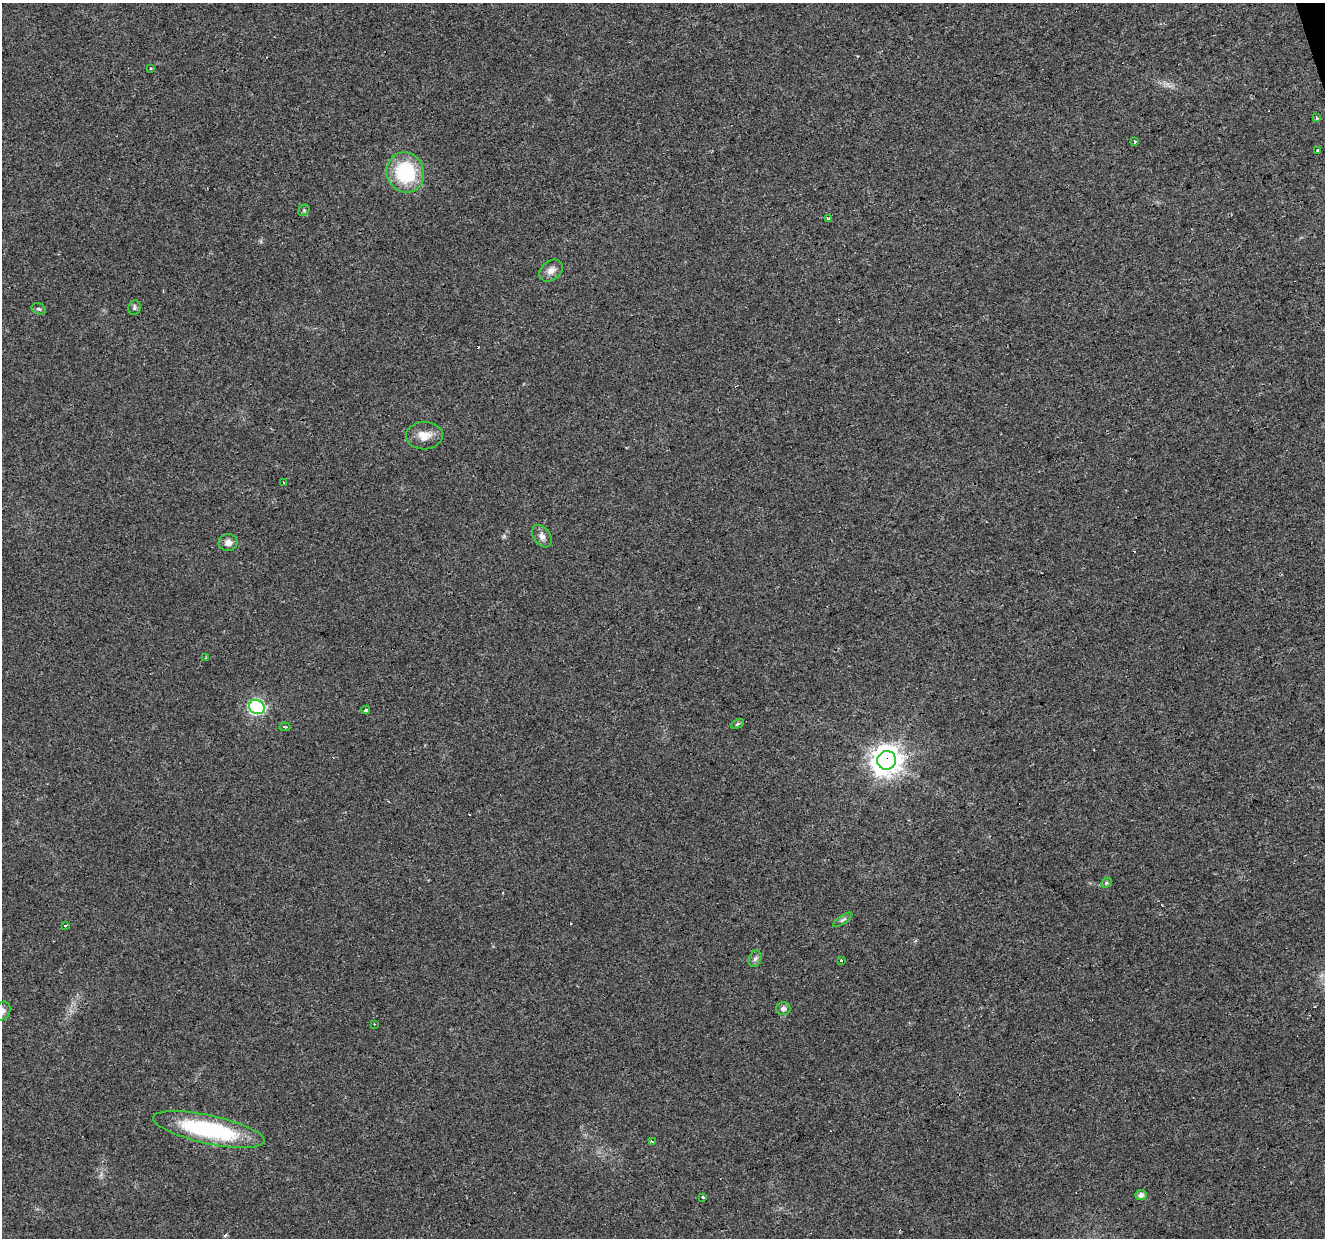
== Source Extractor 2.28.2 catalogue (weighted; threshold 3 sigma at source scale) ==
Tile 10 of 4 x 4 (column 2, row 3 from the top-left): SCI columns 1324-2646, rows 1340-2575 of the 5293 x 5105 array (HDU 1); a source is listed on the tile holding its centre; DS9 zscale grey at full resolution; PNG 1327 x 1240 px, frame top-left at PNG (2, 3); each listed source drawn as its Kron ellipse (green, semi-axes under 4 px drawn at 4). Shown black and unused: <1% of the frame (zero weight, under 3 of 4 exposures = <1% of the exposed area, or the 3 px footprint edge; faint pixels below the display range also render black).
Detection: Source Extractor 2.28.2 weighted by HDU 2 'WHT'; one run over the whole footprint, this tile lists its part. Background 0.0222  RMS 0.0032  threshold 0.0146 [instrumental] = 3 sigma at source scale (4.5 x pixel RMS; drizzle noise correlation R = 1.50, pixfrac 1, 0.0396/0.0396 arcsec/px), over >= 5 px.
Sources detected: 40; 8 cosmic-ray / hot-pixel residue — neither listed nor drawn; the other 32 listed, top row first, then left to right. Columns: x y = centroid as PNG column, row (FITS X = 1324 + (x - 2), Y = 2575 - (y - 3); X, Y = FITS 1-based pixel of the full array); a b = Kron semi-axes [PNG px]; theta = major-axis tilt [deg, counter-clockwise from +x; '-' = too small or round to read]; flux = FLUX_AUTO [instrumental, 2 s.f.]
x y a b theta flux
151 69 3 2 - 0.29
1317 118 3 3 - 1.2
1135 141 3 3 - 0.78
1318 150 3 3 - 1.6
405 172 20 18 -68 21
304 210 6 5 - 0.48
828 219 3 3 - 10
551 271 13 9 40 2.1
134 307 7 6 - 0.73
39 309 7 5 -17 0.66
424 436 18 14 2 4
283 483 3 2 - 0.45
542 536 12 8 -55 1.7
228 543 9 8 - 1.9
206 658 3 3 - 0.47
257 707 8 7 - 58
366 710 4 3 - 0.56
737 724 7 4 27 0.5
285 727 5 3 - 0.9
887 760 9 9 - 430
1106 883 6 4 46 0.51
843 920 11 4 33 0.66
65 925 3 3 - 0.66
755 959 8 6 72 0.89
841 960 3 3 - 0.62
783 1009 7 6 - 1.1
2 1011 10 7 63 1.3
374 1024 2 2 - 0.23
209 1129 57 14 -12 37
652 1141 4 3 - 1.9
1141 1195 5 5 - 1.6
702 1197 3 3 - 0.75
Overlapping masked pixels (flux is a lower limit): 1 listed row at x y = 887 760
Isophote crosses this tile's border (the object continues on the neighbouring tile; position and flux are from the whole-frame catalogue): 1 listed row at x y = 2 1011